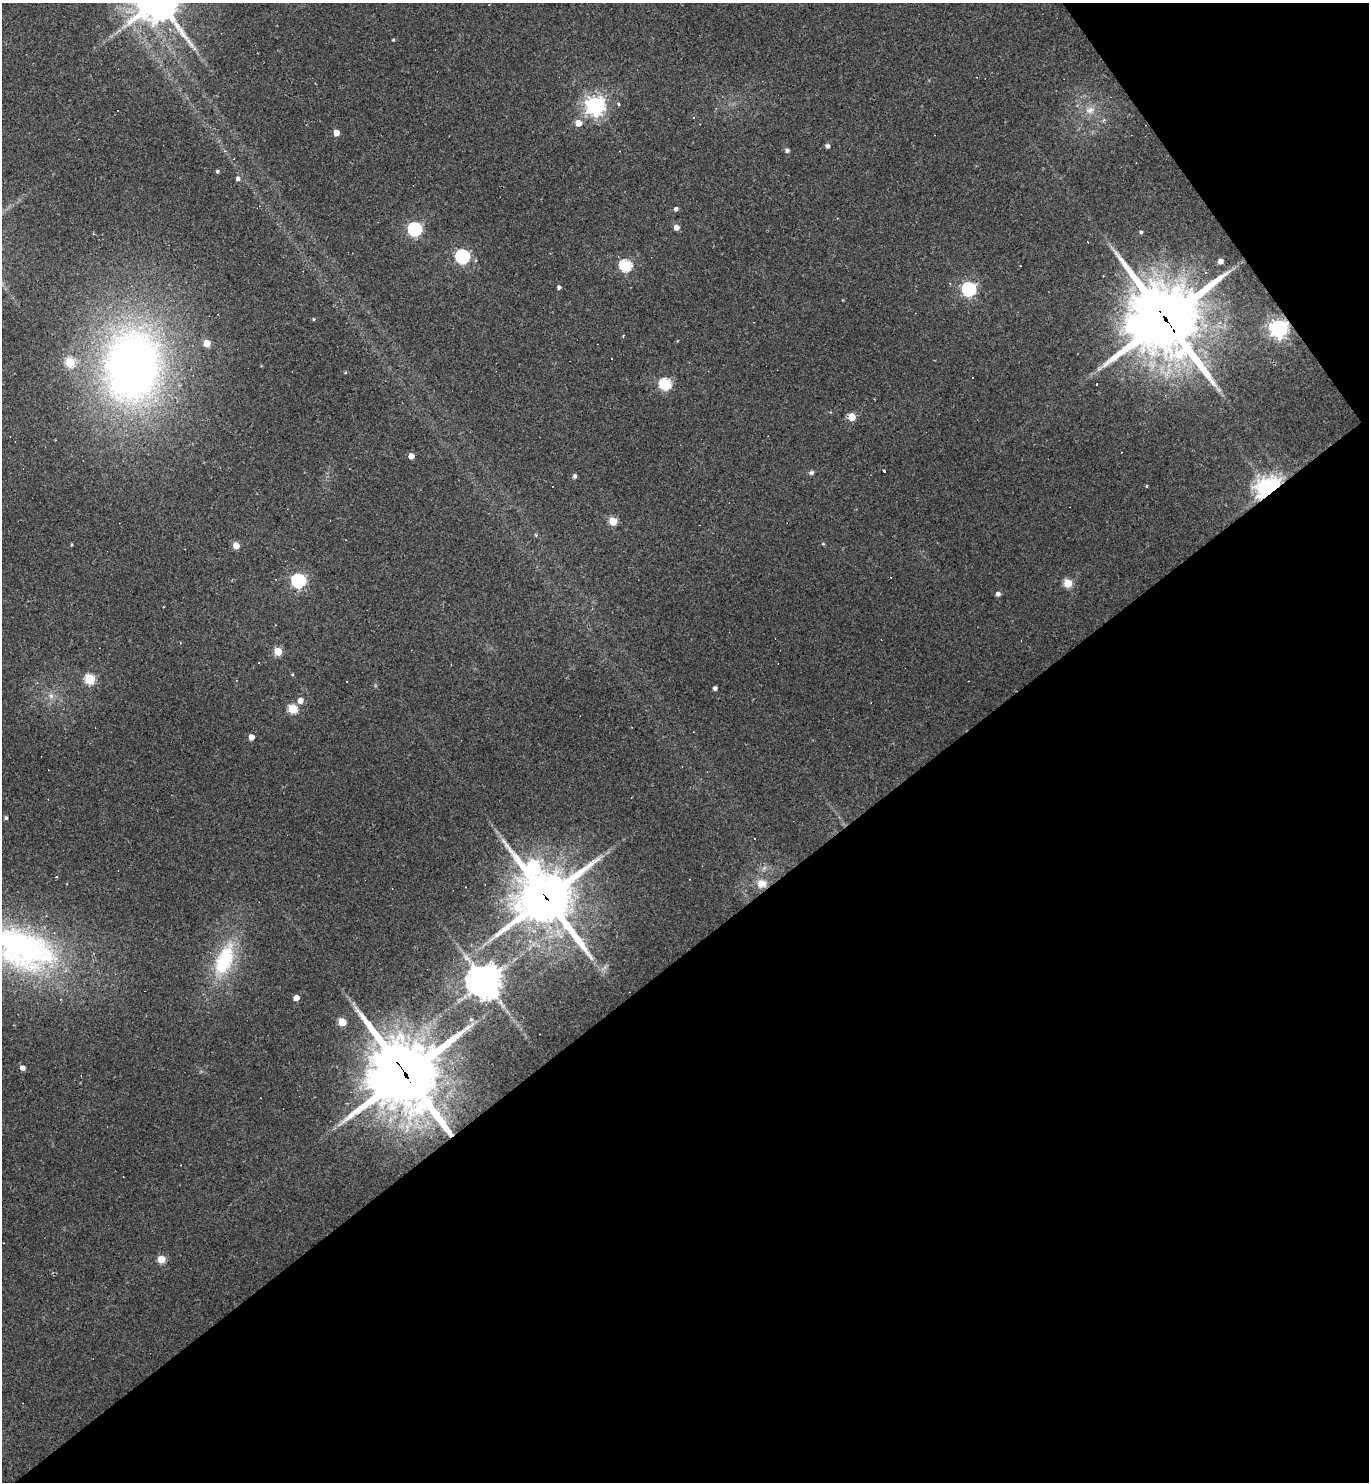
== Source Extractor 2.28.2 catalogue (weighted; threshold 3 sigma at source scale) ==
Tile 12 of 4 x 4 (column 4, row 3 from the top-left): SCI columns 4396-5762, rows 1481-2960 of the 5916 x 5921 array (HDU 1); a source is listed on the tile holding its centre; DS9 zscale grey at full resolution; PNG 1371 x 1484 px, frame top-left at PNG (2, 3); no overlay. Shown black and unused: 39% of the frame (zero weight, under 2 of 3 exposures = <1% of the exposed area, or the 3 px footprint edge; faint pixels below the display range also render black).
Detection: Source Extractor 2.28.2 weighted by HDU 2 'WHT'; one run over the whole footprint, this tile lists its part. Background 0.109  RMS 0.007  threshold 0.0316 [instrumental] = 3 sigma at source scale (4.5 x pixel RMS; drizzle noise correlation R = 1.50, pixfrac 1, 0.05/0.05 arcsec/px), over >= 5 px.
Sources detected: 79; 16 cosmic-ray / hot-pixel residue — not listed; the other 63 listed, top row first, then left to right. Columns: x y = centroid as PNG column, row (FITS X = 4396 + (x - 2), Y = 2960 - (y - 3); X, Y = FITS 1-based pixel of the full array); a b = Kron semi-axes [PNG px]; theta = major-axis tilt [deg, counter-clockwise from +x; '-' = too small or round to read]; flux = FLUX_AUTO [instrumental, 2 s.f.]
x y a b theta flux
130 22 15 10 41 8.9
393 40 3 3 - 0.7
619 104 4 4 - 0.8
595 106 7 7 - 380
1090 110 12 9 20 5.6
1104 120 6 4 46 1.1
578 123 5 5 - 8.4
336 133 4 4 - 7.9
828 146 5 4 - 2.3
787 151 5 4 - 2.1
217 171 3 3 - 1.3
238 178 5 5 - 2.4
676 209 5 4 - 1.8
676 227 5 5 - 5.3
415 229 6 6 - 120
1141 232 4 4 - 1.3
462 256 6 6 - 130
1220 261 4 4 - 4.8
625 265 6 5 - 75
559 287 4 4 - 1.6
969 289 6 6 - 140
313 319 4 4 - 0.86
1166 319 27 24 -49 4900
1279 328 7 7 - 330
207 343 5 5 - 12
70 362 5 5 - 42
133 365 59 45 84 500
345 373 4 3 - 0.72
665 384 6 5 - 69
851 417 5 5 - 17
411 456 4 4 - 5.5
884 470 3 3 - 5.5
811 473 7 5 32 1.6
575 476 5 4 - 2
1147 486 4 3 - 0.58
1269 489 8 6 36 670
613 521 5 5 - 22
71 544 4 3 - 0.65
236 546 5 4 - 12
298 581 6 6 - 150
1068 583 5 5 - 27
998 594 5 5 - 2.5
275 625 3 2 - 0.42
278 651 5 5 - 22
90 679 5 5 - 48
715 688 4 4 - 2.1
51 696 8 6 -88 2.8
300 700 5 5 - 5.8
293 709 5 5 - 33
251 737 4 4 - 6.2
6 818 4 3 - 1.3
533 867 12 8 -1 60
56 876 3 3 - 2
761 884 11 10 - 8
546 898 21 19 -44 3400
22 948 81 43 -21 220
224 960 40 19 68 49
485 982 10 10 - 1400
296 998 4 4 - 6.6
342 1022 5 5 - 23
23 1068 5 5 - 3.6
405 1074 28 24 -51 4900
161 1259 5 5 - 17
Overlapping masked pixels (flux is a lower limit): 5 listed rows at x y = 1166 319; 1279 328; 1269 489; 546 898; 405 1074
Isophote crosses this tile's border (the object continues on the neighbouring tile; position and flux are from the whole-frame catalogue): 1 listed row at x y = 22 948